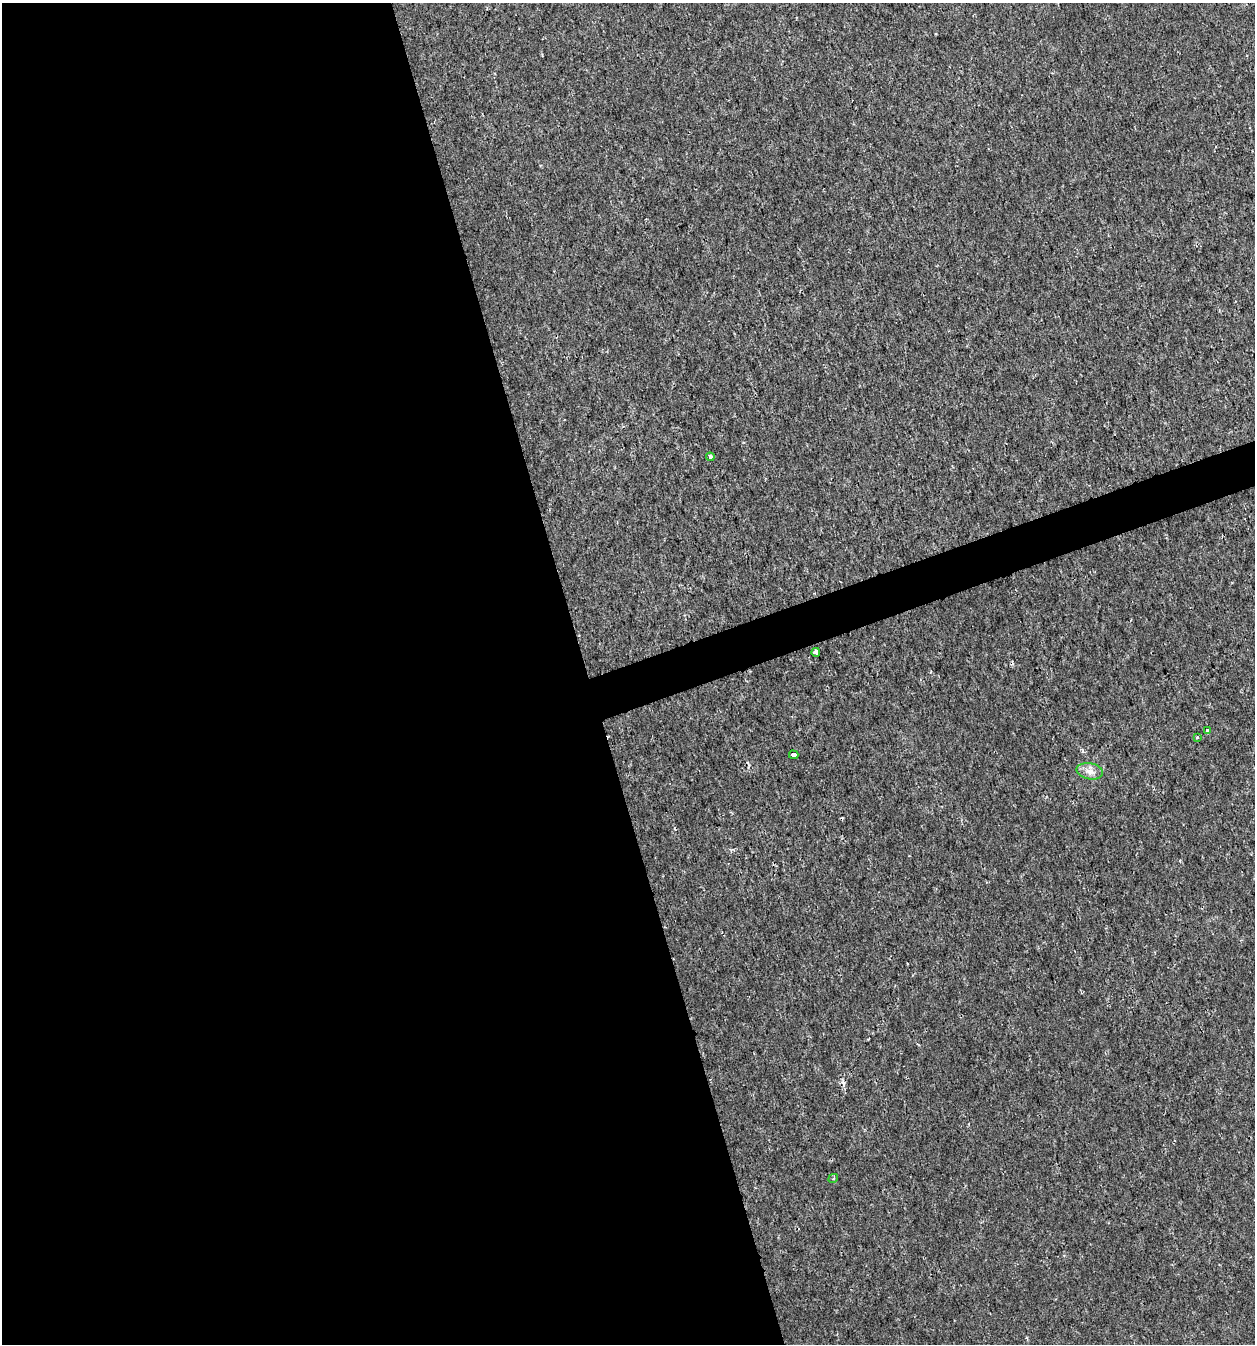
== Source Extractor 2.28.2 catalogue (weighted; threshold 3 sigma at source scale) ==
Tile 9 of 4 x 4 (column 1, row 3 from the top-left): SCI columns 63-1315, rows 1344-2685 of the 5191 x 5369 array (HDU 1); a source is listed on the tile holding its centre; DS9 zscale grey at full resolution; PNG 1257 x 1346 px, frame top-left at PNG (2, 3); each listed source drawn as its Kron ellipse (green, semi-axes under 4 px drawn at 4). Shown black and unused: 49% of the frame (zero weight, under 2 of 3 exposures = <1% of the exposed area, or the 3 px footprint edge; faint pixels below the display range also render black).
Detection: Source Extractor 2.28.2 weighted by HDU 2 'WHT'; one run over the whole footprint, this tile lists its part. Background 0.00191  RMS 0.0017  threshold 0.00744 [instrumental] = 3 sigma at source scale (4.5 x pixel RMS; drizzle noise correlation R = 1.50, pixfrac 1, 0.0396/0.0396 arcsec/px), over >= 5 px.
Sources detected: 9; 2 cosmic-ray / hot-pixel residue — neither listed nor drawn; the other 7 listed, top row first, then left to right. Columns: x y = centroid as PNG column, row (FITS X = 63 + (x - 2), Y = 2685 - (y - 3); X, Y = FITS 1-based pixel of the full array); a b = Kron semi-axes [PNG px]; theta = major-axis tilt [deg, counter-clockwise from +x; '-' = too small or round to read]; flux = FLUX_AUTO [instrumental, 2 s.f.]
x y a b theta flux
710 457 4 3 - 0.71
816 652 4 4 - 0.94
1208 731 4 3 - 0.48
1197 737 3 3 - 0.24
794 755 5 3 - 1
1090 771 13 8 -11 1.3
833 1178 5 4 - 0.22